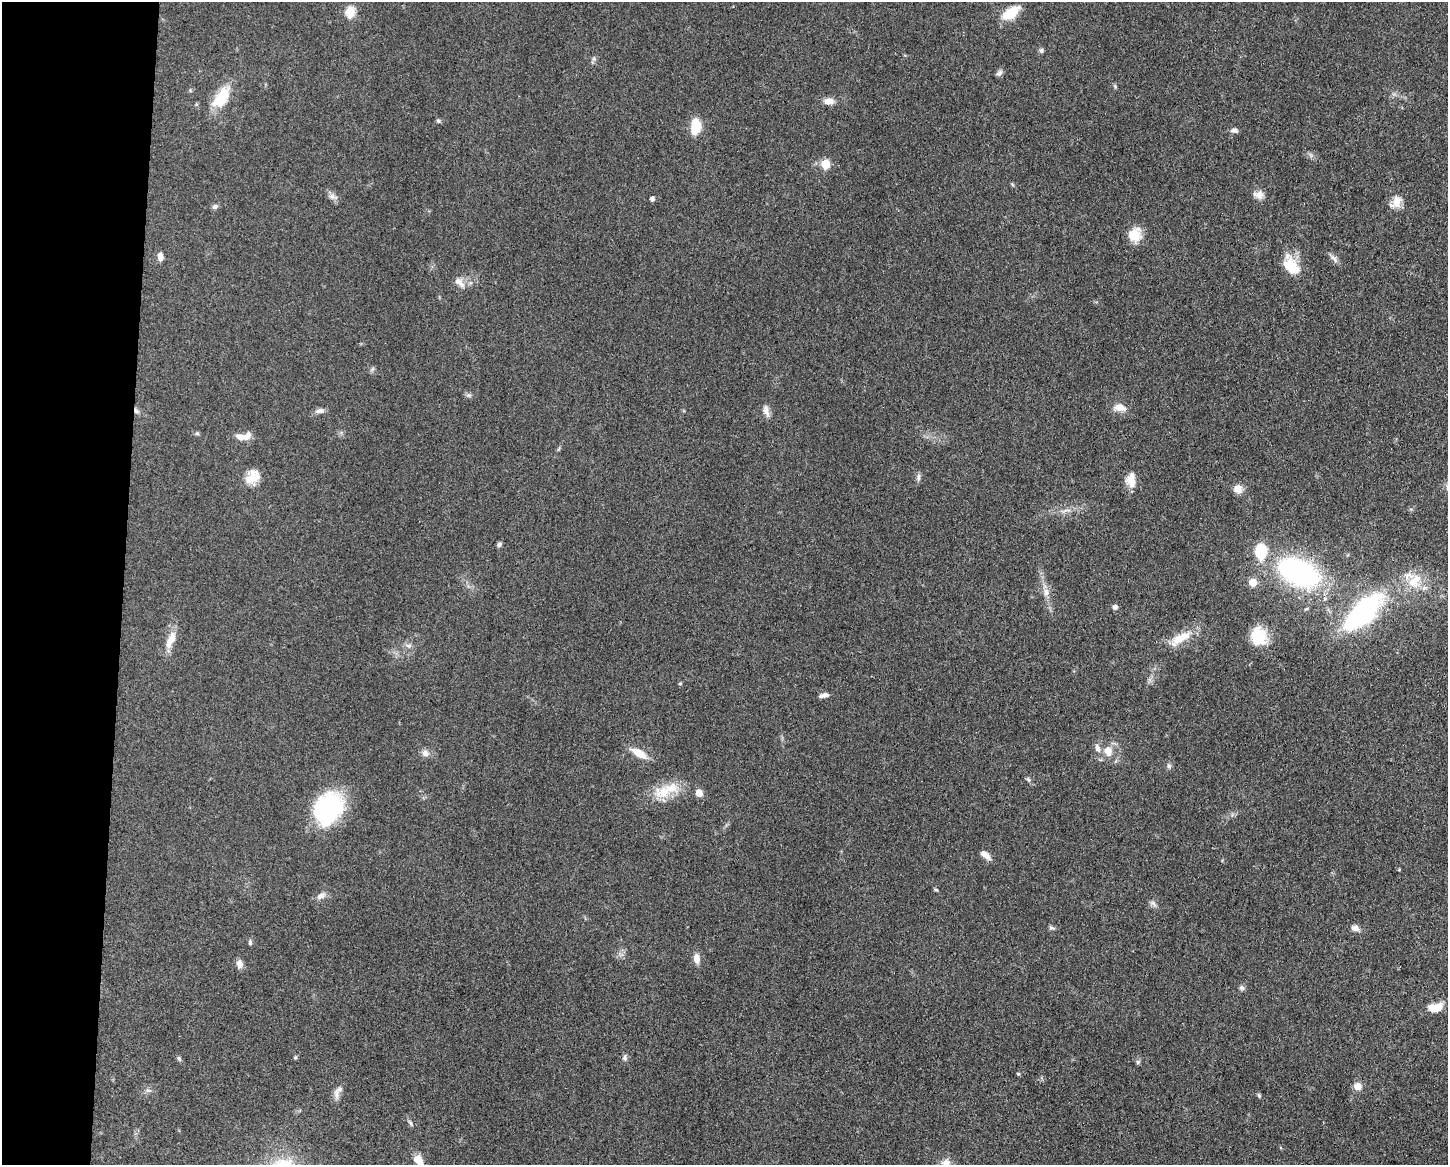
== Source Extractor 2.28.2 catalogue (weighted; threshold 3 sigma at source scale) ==
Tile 4 of 3 x 4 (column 1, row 2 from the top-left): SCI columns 232-1677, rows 2329-3491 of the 4682 x 4654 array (HDU 1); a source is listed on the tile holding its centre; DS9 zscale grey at full resolution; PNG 1450 x 1167 px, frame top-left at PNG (2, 2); no overlay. Shown black and unused: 8% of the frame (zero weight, under 3 of 5 exposures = <1% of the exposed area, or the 3 px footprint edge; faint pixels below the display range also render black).
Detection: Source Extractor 2.28.2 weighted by HDU 2 'WHT'; one run over the whole footprint, this tile lists its part. Background 0.0607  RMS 0.0056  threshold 0.0251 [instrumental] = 3 sigma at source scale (4.5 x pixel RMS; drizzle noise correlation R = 1.50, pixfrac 1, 0.05/0.05 arcsec/px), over >= 5 px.
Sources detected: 84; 4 inside a brighter listed object's ellipse — not listed separately; the other 80 listed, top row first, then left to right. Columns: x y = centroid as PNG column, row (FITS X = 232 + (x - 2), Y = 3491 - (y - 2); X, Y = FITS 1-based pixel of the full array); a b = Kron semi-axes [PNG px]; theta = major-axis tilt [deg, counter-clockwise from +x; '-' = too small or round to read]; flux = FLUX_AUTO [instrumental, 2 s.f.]
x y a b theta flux
350 12 6 5 - 28
1011 13 23 11 36 13
1041 51 6 6 - 1.3
999 73 10 6 37 1.6
1115 86 6 4 -47 0.76
221 98 31 15 54 17
829 101 11 7 -3 4.4
438 121 6 5 - 0.95
696 126 16 10 79 12
1234 130 10 6 -2 1.8
825 164 5 5 - 20
1259 195 14 10 -7 3.7
332 196 11 7 -18 2.3
652 199 4 4 - 1.9
1396 202 17 11 51 5.7
215 207 7 6 - 1.6
1134 235 16 14 49 10
160 257 10 6 -81 3.2
1334 259 15 6 -45 2.3
1291 266 24 14 -57 16
461 285 14 8 -58 3.6
468 395 8 5 -11 1.2
1119 407 16 9 -7 5.4
766 410 17 7 -73 3.1
136 411 8 6 -36 1.7
320 411 13 6 8 2.3
197 433 6 5 - 0.85
240 437 15 8 -13 4.2
918 477 11 5 85 1.7
253 478 23 13 19 8
1131 480 17 11 88 7
1238 489 12 10 -31 4.3
1066 510 15 3 11 2.1
499 544 6 6 - 1.3
1261 551 17 12 -89 19
1299 572 33 18 -25 130
1415 581 24 16 57 14
1253 582 5 5 - 13
1046 592 12 6 -84 3.3
1115 607 5 5 - 2.5
1364 611 52 22 43 84
1258 636 21 17 -72 16
1180 638 35 11 32 11
171 640 26 10 64 7.7
409 646 9 6 -5 1.8
680 684 5 3 - 0.54
824 695 11 5 10 2.5
1098 748 13 7 -71 3
1108 751 11 8 -75 6.4
425 753 10 9 - 2.8
639 753 22 9 -30 7.6
1169 766 7 6 - 1.3
1028 780 7 5 -55 1.1
663 792 25 18 18 14
699 793 7 6 - 5.3
328 809 34 26 58 62
985 855 13 6 -39 4.2
1399 870 5 3 - 0.45
936 890 6 4 -19 0.63
320 896 11 7 29 2.9
1153 903 11 6 -39 1.8
1051 928 7 5 -8 1.1
1355 928 11 8 -14 2.7
250 942 7 5 90 1.1
696 958 12 7 -82 4.3
240 964 11 8 -79 2.9
1242 988 7 6 - 1.4
1435 1008 15 8 13 9.3
295 1057 6 5 - 0.71
179 1058 7 5 -69 0.94
625 1058 8 6 -80 1.6
1138 1062 6 5 - 0.95
1018 1074 5 3 - 0.54
1357 1086 10 9 - 4
148 1090 7 4 -18 1.1
337 1094 14 7 -88 2.8
1259 1095 6 4 -70 0.83
411 1123 9 4 -55 1.2
419 1160 14 8 -57 5.9
946 1163 12 10 11 3.9
Overlapping masked pixels (flux is a lower limit): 1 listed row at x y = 136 411
Isophote crosses this tile's border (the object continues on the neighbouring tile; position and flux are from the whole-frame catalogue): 2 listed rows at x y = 419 1160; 946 1163